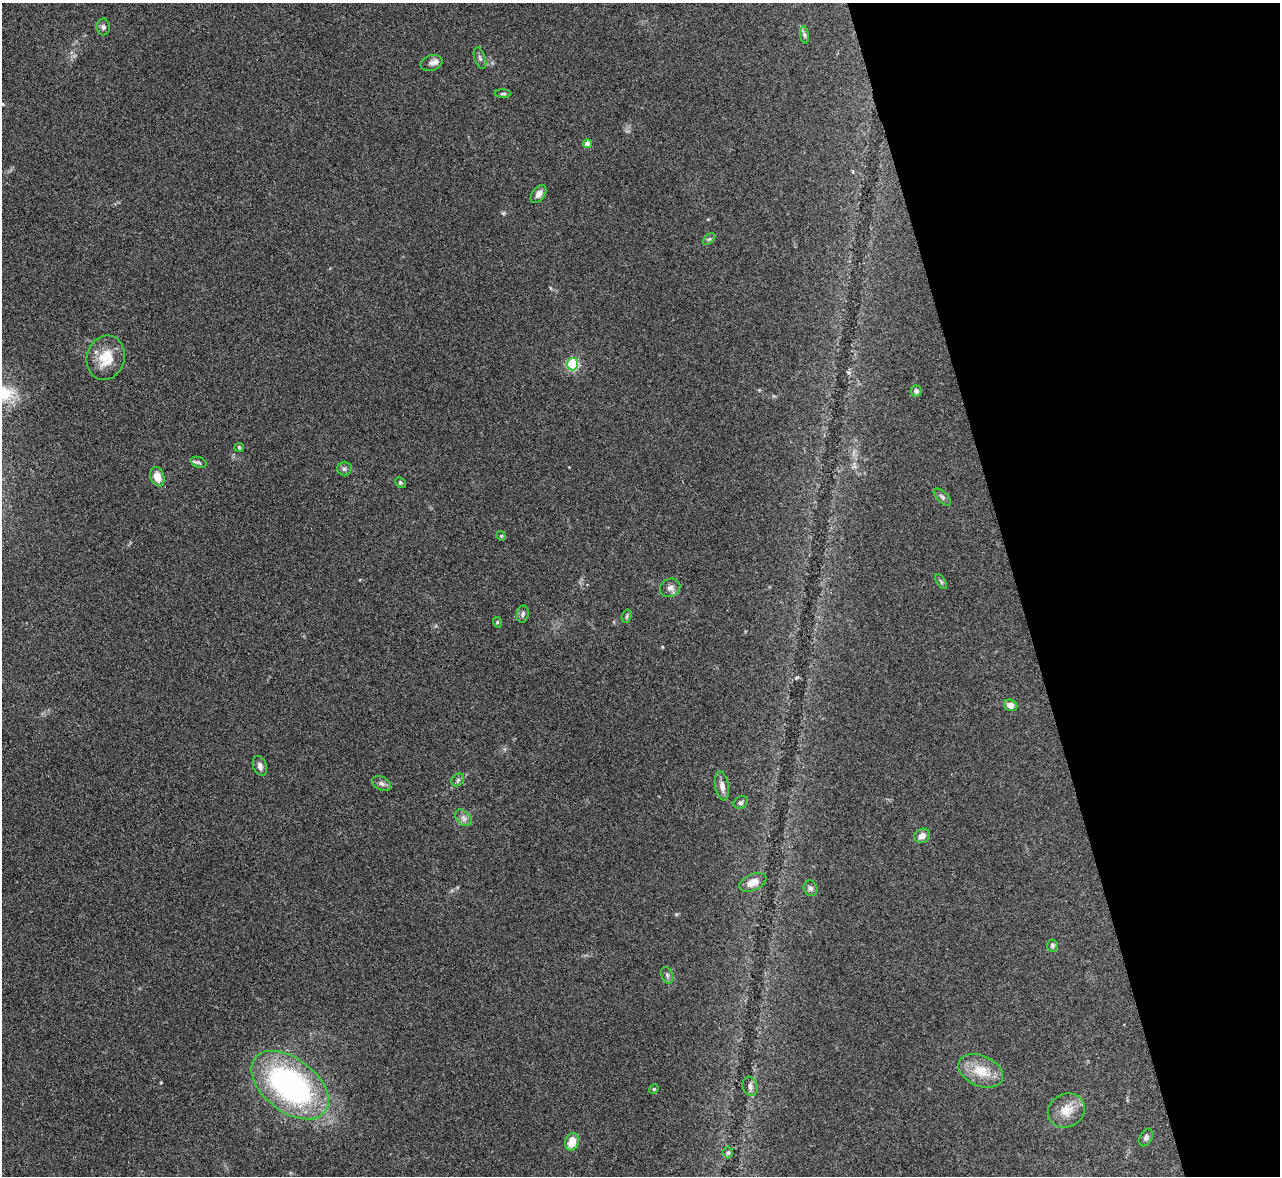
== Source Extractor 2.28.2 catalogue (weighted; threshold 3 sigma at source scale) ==
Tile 12 of 4 x 4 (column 4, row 3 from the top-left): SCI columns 3842-5119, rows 1320-2493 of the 5127 x 5108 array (HDU 1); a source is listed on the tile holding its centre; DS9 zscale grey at full resolution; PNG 1282 x 1178 px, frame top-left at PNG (2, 3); each listed source drawn as its Kron ellipse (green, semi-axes under 4 px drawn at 4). Shown black and unused: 21% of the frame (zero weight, under 3 of 4 exposures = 1% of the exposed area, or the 3 px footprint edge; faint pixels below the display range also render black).
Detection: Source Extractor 2.28.2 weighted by HDU 2 'WHT'; one run over the whole footprint, this tile lists its part. Background 0.334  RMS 0.0099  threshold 0.0443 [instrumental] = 3 sigma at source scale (4.5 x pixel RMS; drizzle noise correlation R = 1.50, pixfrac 1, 0.05/0.05 arcsec/px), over >= 5 px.
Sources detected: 43; all 43 listed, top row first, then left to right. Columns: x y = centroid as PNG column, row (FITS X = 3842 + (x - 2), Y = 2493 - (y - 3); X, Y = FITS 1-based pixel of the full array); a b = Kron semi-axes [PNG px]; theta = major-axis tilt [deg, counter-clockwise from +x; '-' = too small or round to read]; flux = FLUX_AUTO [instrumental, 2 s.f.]
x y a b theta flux
103 27 8 6 -89 2.7
804 35 9 4 -82 2.3
480 58 11 5 -71 2.7
431 63 11 8 17 5
503 94 8 4 -3 1.6
588 144 4 4 - 12
538 194 10 6 54 4.5
709 239 7 4 43 1.8
106 358 22 19 74 25
573 364 6 5 - 110
916 391 5 5 - 3
239 447 5 4 - 1.1
198 462 8 5 -19 2.2
344 469 7 7 - 2.4
157 477 10 7 -72 12
400 483 6 4 -44 1.5
942 497 11 5 -44 2.7
501 536 5 4 - 1.1
941 582 8 4 -57 1.5
670 588 10 9 - 4.9
523 614 8 6 82 2.3
627 616 7 4 72 1.6
497 622 5 3 - 0.99
1011 705 7 5 -23 6.6
260 766 10 6 -70 3.9
458 780 7 5 46 2.2
381 784 10 6 -24 3.5
722 786 14 7 -80 5.6
741 803 7 6 - 2
463 818 10 6 -42 4.1
922 836 8 7 - 6.5
753 882 14 8 23 10
810 888 8 6 -66 3.1
1052 945 6 5 - 2
667 975 9 5 -71 2.6
981 1071 23 15 -23 23
290 1085 44 26 -37 240
750 1086 10 7 -72 4.5
654 1089 5 4 - 1.1
1066 1111 19 16 29 16
1146 1137 9 6 66 2.7
572 1142 9 7 73 14
728 1153 6 5 - 1.7